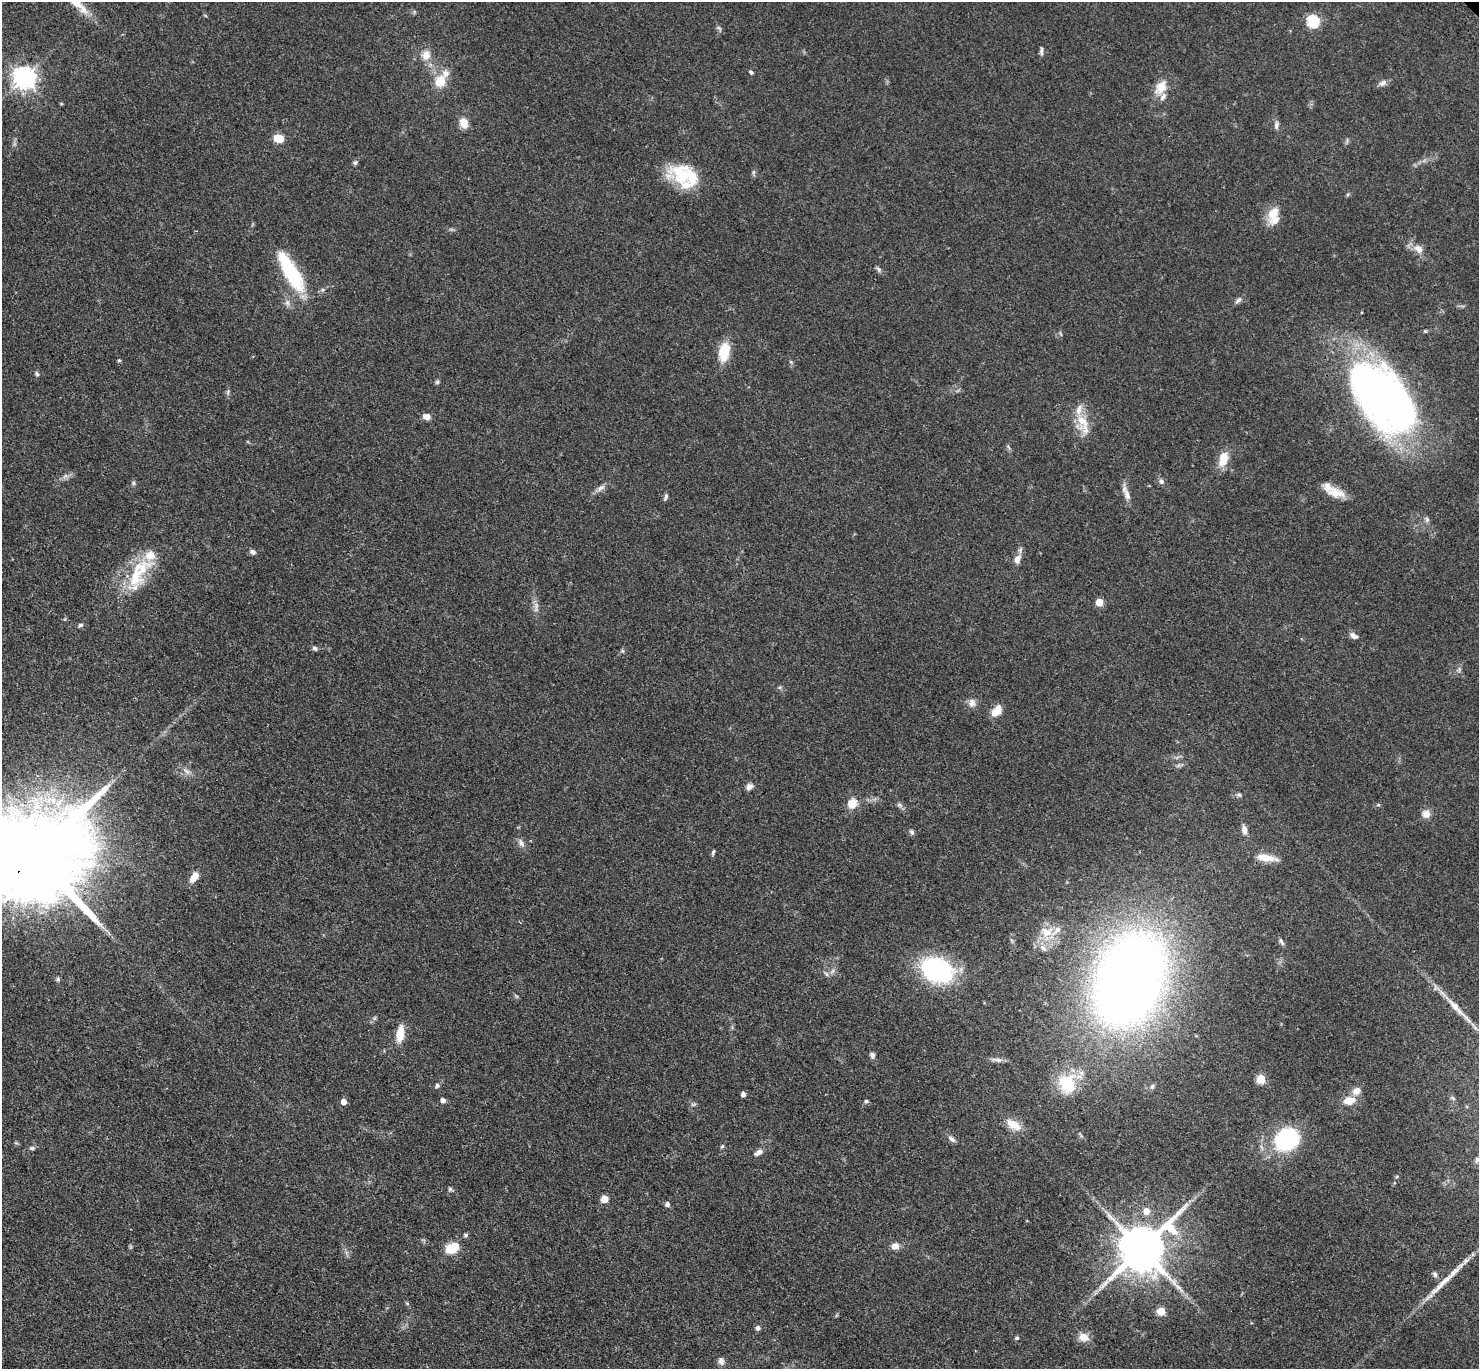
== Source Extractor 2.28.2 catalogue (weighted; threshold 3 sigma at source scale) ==
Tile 7 of 4 x 4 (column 3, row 2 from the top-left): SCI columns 3056-4532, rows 3127-4493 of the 6111 x 6111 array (HDU 1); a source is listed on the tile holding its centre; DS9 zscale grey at full resolution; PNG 1481 x 1371 px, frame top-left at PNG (2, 2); no overlay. Shown black and unused: <1% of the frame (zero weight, under 3 of 4 exposures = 6% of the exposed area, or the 3 px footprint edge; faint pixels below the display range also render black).
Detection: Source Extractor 2.28.2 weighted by HDU 2 'WHT'; one run over the whole footprint, this tile lists its part. Background 0.0395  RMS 0.0055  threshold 0.0245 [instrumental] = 3 sigma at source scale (4.5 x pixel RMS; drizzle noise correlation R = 1.50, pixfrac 1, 0.05/0.05 arcsec/px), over >= 5 px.
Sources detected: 125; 2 inside a brighter object's white glare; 1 long thin detection or spike segment (spike, bleed or trail) — not listed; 10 inside a brighter listed object's ellipse — not listed separately; the other 112 listed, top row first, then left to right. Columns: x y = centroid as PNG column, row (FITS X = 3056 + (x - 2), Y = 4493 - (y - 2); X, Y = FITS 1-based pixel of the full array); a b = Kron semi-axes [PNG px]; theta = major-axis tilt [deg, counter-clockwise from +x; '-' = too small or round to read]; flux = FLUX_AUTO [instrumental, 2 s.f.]
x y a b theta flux
77 4 41 10 -45 11
1313 21 6 6 - 61
719 28 8 4 -45 0.98
1041 51 11 5 85 1.5
426 55 12 11 - 5.5
751 72 6 4 -28 0.91
24 78 8 8 - 370
440 81 14 12 67 9.7
1383 83 10 7 35 2.3
1161 87 22 14 57 8.1
61 104 4 4 - 0.52
464 123 12 9 -73 5.5
1276 125 12 6 82 1.8
279 138 7 5 -7 20
355 163 7 5 57 1.1
754 172 7 4 88 0.94
684 176 34 25 -80 26
1273 213 22 12 67 9.3
1418 249 13 9 -34 4.8
879 269 8 6 -42 1.2
291 273 47 14 -60 40
1239 300 11 5 41 1.7
1425 331 4 4 - 0.67
724 352 20 11 80 14
119 360 4 4 - 0.78
37 374 7 4 -59 0.89
437 382 6 5 - 0.89
228 392 7 4 72 0.94
1383 398 77 41 -49 320
427 417 8 6 -12 3.7
1083 423 33 11 -68 11
1223 459 17 10 74 8.9
65 476 8 4 37 1.5
1161 481 7 6 - 1.7
133 483 7 4 -90 0.88
601 488 14 7 39 2.5
1336 493 25 12 -11 7.6
1127 495 17 7 -74 3.7
666 497 9 4 74 1.3
1427 519 8 6 -69 1.2
253 552 7 6 - 1.7
1017 559 13 8 72 3.8
135 578 49 24 55 27
1099 602 5 5 - 12
536 607 17 6 -88 3
80 625 6 5 - 1.1
1353 636 12 7 -32 2.3
315 648 7 6 - 1.2
622 651 5 5 - 0.83
780 687 6 4 44 0.8
972 703 12 10 -74 3.1
996 711 15 9 51 6.2
1178 766 7 4 20 1
187 771 12 6 -34 2.4
749 787 9 7 34 2.5
1239 795 6 5 - 1.1
852 803 13 11 45 6.3
899 805 8 5 -20 1.3
1378 805 5 3 - 0.63
1426 814 10 10 - 3.8
1244 830 12 7 -78 2.9
912 832 7 5 -60 1.2
521 843 11 7 -54 2.3
713 852 8 4 72 0.93
34 857 34 21 40 19000
1266 858 27 8 -8 7.8
194 877 13 7 54 5.3
1046 932 18 15 -6 10
1281 942 11 4 -60 1.4
1043 948 12 7 -45 2.8
937 970 18 14 -24 130
826 974 7 5 -59 1.2
58 979 5 5 - 0.91
1129 980 72 46 68 680
1458 1009 56 7 -46 12
374 1018 6 4 89 0.83
400 1033 16 8 81 10
872 1055 8 6 -84 1.7
997 1060 18 5 -8 2.4
1261 1079 5 5 - 21
1067 1083 29 24 -78 21
437 1085 6 5 - 1.4
1152 1086 8 6 51 1.4
1356 1091 11 9 44 4
743 1094 4 4 - 2.1
443 1100 5 4 - 2.7
866 1101 5 4 - 1.3
1349 1101 13 9 9 6.8
344 1102 5 5 - 4.2
694 1104 7 4 19 0.86
1013 1125 22 11 -31 7.4
952 1139 10 6 -38 2
1287 1139 24 20 35 51
722 1146 6 4 46 0.76
32 1148 8 5 14 1.2
758 1153 12 6 30 2.5
1397 1176 5 3 - 0.58
450 1189 6 5 - 0.97
604 1199 5 5 - 10
667 1204 6 6 - 1.6
1147 1211 6 6 - 5.5
466 1235 6 6 - 0.98
895 1246 8 7 - 3.9
450 1249 5 5 - 26
1142 1249 15 12 42 2900
1435 1274 8 5 -89 1.3
407 1303 6 4 -19 0.62
1161 1311 5 5 - 17
758 1328 6 6 - 1.5
1083 1337 14 11 -9 4.9
1017 1338 5 4 - 0.95
721 1361 11 7 -72 2.2
Overlapping masked pixels (flux is a lower limit): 1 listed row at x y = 34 857
Isophote crosses this tile's border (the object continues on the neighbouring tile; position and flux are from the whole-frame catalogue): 2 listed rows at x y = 77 4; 34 857